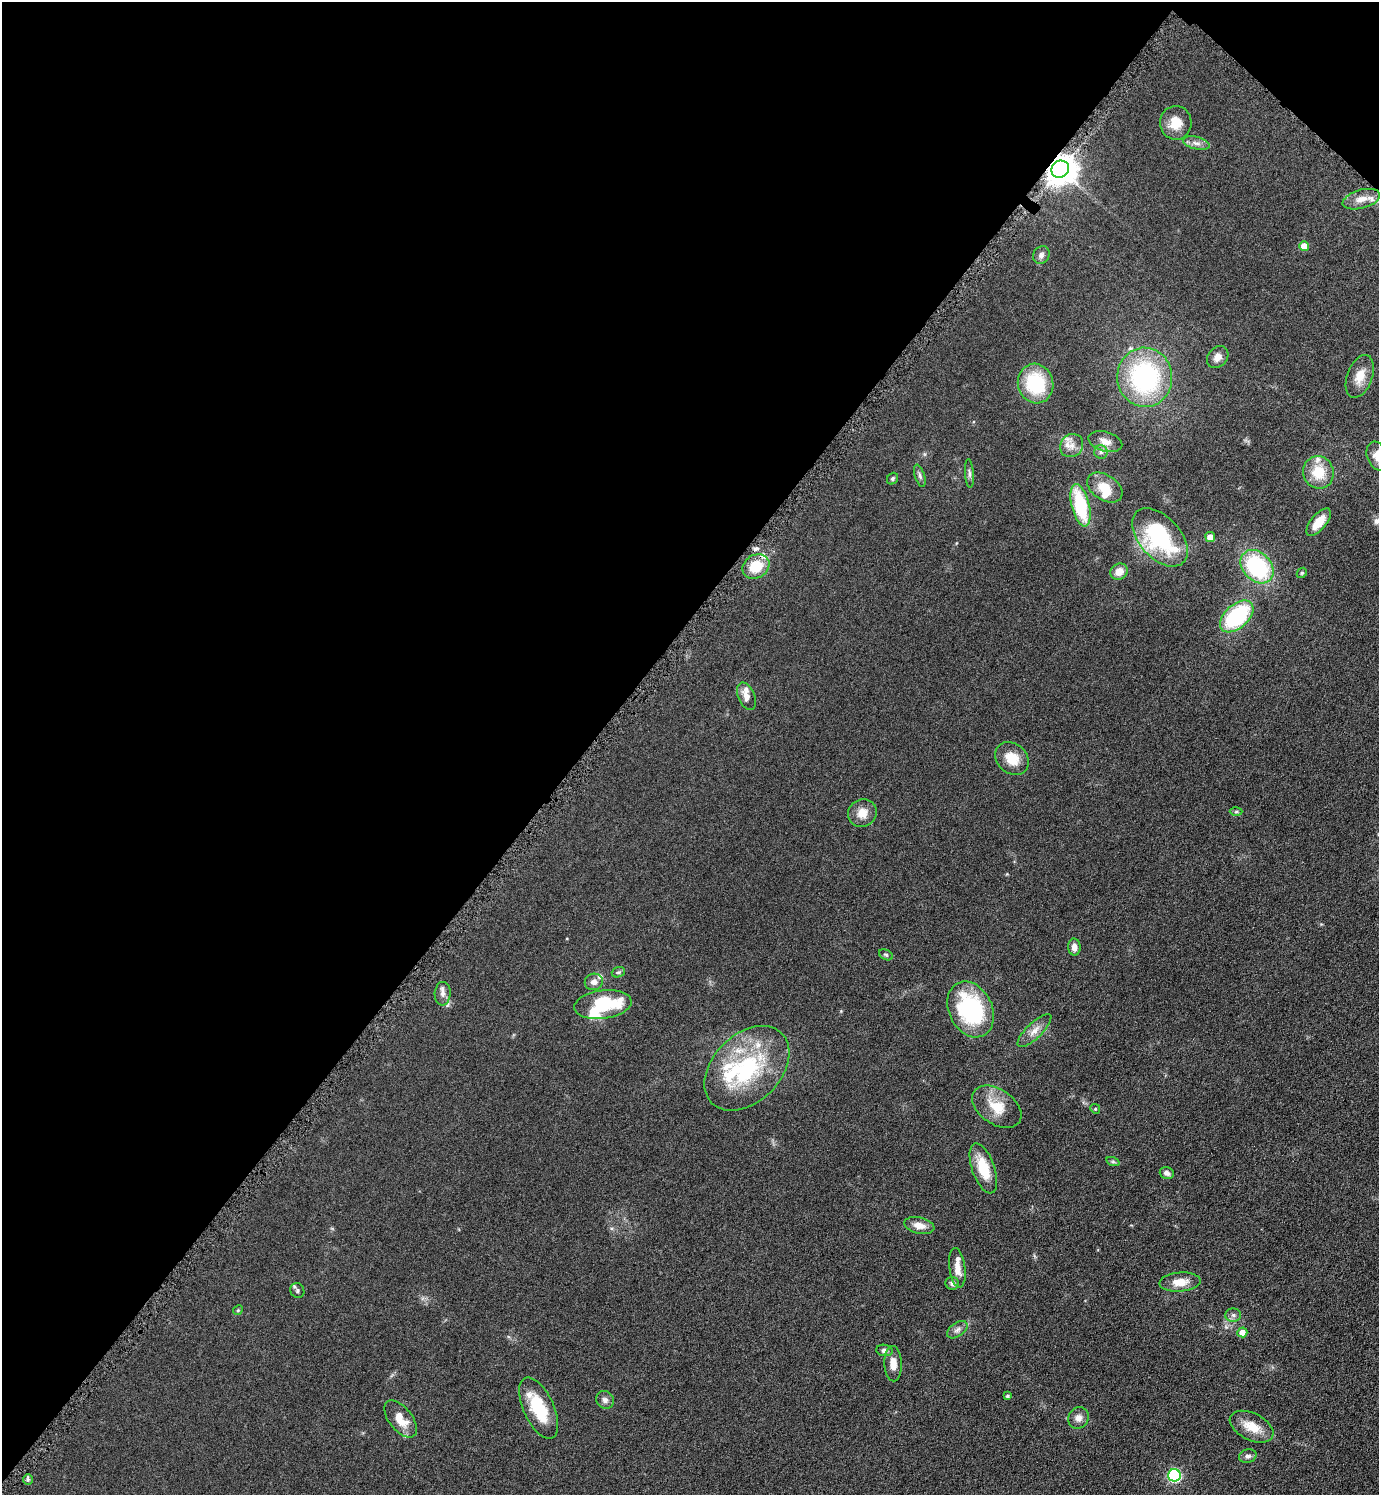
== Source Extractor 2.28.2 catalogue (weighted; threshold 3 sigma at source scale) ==
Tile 2 of 4 x 4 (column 2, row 1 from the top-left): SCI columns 1552-2928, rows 4490-5982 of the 5998 x 5995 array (HDU 1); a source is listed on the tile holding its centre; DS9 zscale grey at full resolution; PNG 1381 x 1497 px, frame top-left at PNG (2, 2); each listed source drawn as its Kron ellipse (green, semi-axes under 4 px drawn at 4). Shown black and unused: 43% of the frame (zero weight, under 4 of 8 exposures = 1% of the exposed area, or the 3 px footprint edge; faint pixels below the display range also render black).
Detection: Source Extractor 2.28.2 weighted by HDU 2 'WHT'; one run over the whole footprint, this tile lists its part. Background 0.0953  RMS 0.0062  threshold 0.0252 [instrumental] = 3 sigma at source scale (4.09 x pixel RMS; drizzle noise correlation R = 1.36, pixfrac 0.8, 0.05/0.05 arcsec/px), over >= 5 px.
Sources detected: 78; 2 inside a brighter object's white glare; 1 cosmic-ray / hot-pixel residue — neither listed nor drawn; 9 inside a brighter listed object's ellipse — not listed separately; the other 66 listed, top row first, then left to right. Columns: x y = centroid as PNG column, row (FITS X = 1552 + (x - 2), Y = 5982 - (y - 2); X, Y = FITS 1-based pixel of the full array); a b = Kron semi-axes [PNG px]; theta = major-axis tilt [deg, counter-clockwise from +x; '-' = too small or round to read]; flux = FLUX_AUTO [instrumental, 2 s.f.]
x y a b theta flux
1176 123 17 16 - 9.3
1196 143 13 6 -12 3
1060 169 9 8 - 970
1361 199 19 9 15 6.3
1304 246 5 5 - 8
1041 255 9 8 - 2.1
1218 357 12 9 48 3.9
1360 376 22 12 69 8.4
1145 377 30 27 -85 86
1036 384 20 17 -74 35
1105 442 17 9 -16 5
1072 445 12 11 - 4.9
1101 452 6 6 - 1.6
1377 456 15 10 -69 5.8
1318 472 16 15 - 14
969 473 14 4 -86 1.6
920 476 11 5 -73 1.7
892 479 6 5 - 1.1
1105 488 19 12 -33 10
1080 505 22 9 -76 37
1319 522 17 7 50 8.5
1160 537 34 20 -48 57
1210 537 5 4 - 4.9
756 566 14 11 32 14
1257 567 19 14 -46 55
1119 572 9 7 34 5.9
1302 573 5 4 - 0.78
1237 616 20 11 42 51
746 696 14 8 -66 4
1012 758 18 14 -42 11
1236 812 6 4 1 0.86
862 813 15 13 37 6.9
1074 947 8 6 -87 3.4
886 955 7 5 -29 0.84
618 972 7 5 20 0.97
594 982 9 8 - 2.9
443 994 12 8 85 2.7
603 1004 29 14 7 33
971 1009 29 21 -64 58
1034 1031 22 7 44 5.1
747 1068 49 33 45 61
997 1107 27 17 -35 14
1095 1109 5 4 - 0.67
1113 1162 7 4 -19 0.95
983 1168 26 11 -70 17
1167 1173 7 6 - 2.4
919 1225 15 8 -12 5.5
957 1268 20 8 -82 5.8
1180 1282 20 9 4 7.7
952 1283 7 6 - 1.8
297 1291 7 7 - 1.5
238 1310 5 4 - 0.71
1233 1315 8 6 0 1.7
957 1330 11 7 35 2.4
1242 1332 5 5 - 5.1
885 1350 8 5 -8 2.2
893 1364 17 9 -88 5.6
1007 1396 4 4 - 1
605 1400 9 8 - 2.4
539 1408 33 15 -65 24
1079 1418 11 10 - 3.5
401 1419 22 11 -52 10
1252 1427 23 13 -26 10
1248 1456 9 6 16 1.9
1174 1475 6 6 - 70
28 1479 5 5 - 1
Overlapping masked pixels (flux is a lower limit): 1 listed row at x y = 1060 169
Isophote crosses this tile's border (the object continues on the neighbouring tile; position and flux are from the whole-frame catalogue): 1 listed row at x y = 1377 456